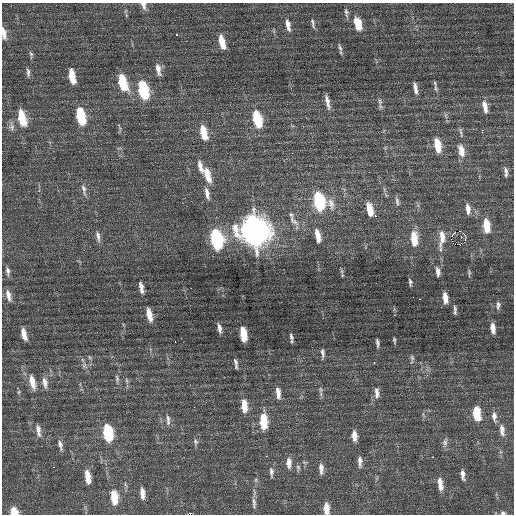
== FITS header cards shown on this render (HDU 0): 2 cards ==
NAXIS1  =                  512 / Axis length
NAXIS2  =                  512 / Axis length

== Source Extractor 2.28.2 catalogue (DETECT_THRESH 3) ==
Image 512 x 512 px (HDU 0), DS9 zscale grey, 1 PNG px = 1 image px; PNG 516 x 516 px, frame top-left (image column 1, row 512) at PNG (2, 3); no overlay
Background 0.36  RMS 0.78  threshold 2.35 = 3 sigma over >= 5 px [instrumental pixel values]
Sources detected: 122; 2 with non-positive FLUX_AUTO (blend fragments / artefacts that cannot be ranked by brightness) are not listed; the other 120 listed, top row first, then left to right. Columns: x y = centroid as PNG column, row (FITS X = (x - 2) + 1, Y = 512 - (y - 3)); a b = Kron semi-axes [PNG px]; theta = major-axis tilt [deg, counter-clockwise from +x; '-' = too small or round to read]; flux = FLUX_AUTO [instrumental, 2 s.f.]
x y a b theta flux
143 5 11 6 -74 240
346 12 12 5 -81 150
126 15 6 4 -72 65
313 23 14 5 -80 160
358 23 17 9 -73 810
288 25 16 6 -77 360
4 33 16 6 -81 370
176 34 3 3 - 370
222 42 15 6 -77 830
340 47 11 5 -72 160
31 54 11 5 -84 120
158 69 16 6 -79 390
28 72 12 5 -87 160
72 76 13 5 -79 1100
122 82 15 7 -74 2200
415 88 14 5 -80 300
435 88 10 5 -72 150
143 90 14 7 -76 3800
380 101 9 6 -66 180
327 102 20 5 -77 370
485 106 15 6 -78 440
81 116 14 6 -78 2600
22 118 16 7 -77 1500
257 119 15 7 -76 2400
11 127 13 7 -81 240
482 131 4 2 - 320
203 132 15 7 -76 1100
461 132 16 4 -79 160
437 145 15 7 -79 1100
461 151 18 9 -77 560
200 166 16 5 -75 350
506 171 11 6 -74 200
207 175 17 7 -74 890
84 190 17 6 -75 260
207 193 17 6 -78 330
319 201 14 7 -78 4900
397 201 11 5 -79 140
331 204 16 9 -77 410
468 209 12 5 -83 310
370 210 13 5 -78 820
291 215 7 5 -53 95
375 216 2 2 - 340
294 221 18 6 -42 290
486 226 9 5 -84 1400
255 231 16 12 -74 61000
460 231 2 2 - 850
465 235 3 2 - 830
98 236 15 5 -79 240
318 236 14 5 -79 550
442 238 22 8 85 640
216 239 14 7 -77 6900
414 239 15 7 -85 1100
465 240 3 3 - 63
455 244 4 2 - 160
77 260 2 2 - 260
8 271 11 5 -82 200
342 271 7 4 -89 86
438 272 12 6 -82 270
469 273 12 4 -90 100
342 275 5 3 - 50
410 282 9 4 -82 130
141 287 12 4 -78 300
8 295 16 6 -75 350
445 298 11 5 -83 560
419 299 3 2 - 77
498 305 11 6 86 180
454 308 8 5 -79 130
455 312 8 5 -87 110
149 315 13 5 -77 600
219 328 12 4 -80 230
493 328 12 5 -83 430
24 334 11 4 -76 460
243 334 12 5 -81 1300
291 337 10 4 -75 160
394 340 8 3 -85 91
175 342 3 2 - 86
377 343 11 4 -82 150
323 353 15 5 -87 200
412 359 14 5 86 150
374 362 3 2 - 370
236 363 11 4 -81 170
84 365 8 5 66 130
117 379 12 5 -83 150
127 380 8 4 -81 110
32 382 19 7 -77 590
45 382 15 7 -80 330
320 390 10 6 -76 160
19 392 6 4 88 74
278 393 14 6 -84 400
377 393 15 7 -85 340
244 406 14 6 -85 800
194 407 2 2 - 140
476 413 13 7 -83 1500
494 416 14 6 -85 300
168 420 14 5 -87 200
263 422 14 7 -87 1600
38 430 16 6 -80 310
502 430 16 7 -84 410
108 433 14 7 -79 3200
354 436 11 5 -86 410
196 442 9 6 -79 140
445 443 13 6 80 210
60 445 13 6 -77 230
266 456 2 2 - 170
432 457 3 2 - 94
360 461 14 5 -87 240
289 463 13 6 -88 380
54 467 2 2 - 40
298 468 10 5 -81 120
321 469 13 5 -86 280
271 472 13 5 -86 180
463 475 12 5 -83 270
88 477 14 6 -81 700
440 484 16 6 -83 490
142 493 12 5 -84 410
114 497 14 7 -83 1200
254 503 16 5 -88 240
326 508 11 5 -88 540
14 512 8 7 - 850
503 513 7 5 -5 130
At the frame edge (FLAGS 8, measured only in part): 5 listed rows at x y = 143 5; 4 33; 326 508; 14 512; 503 513
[2 non-positive-flux detections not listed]